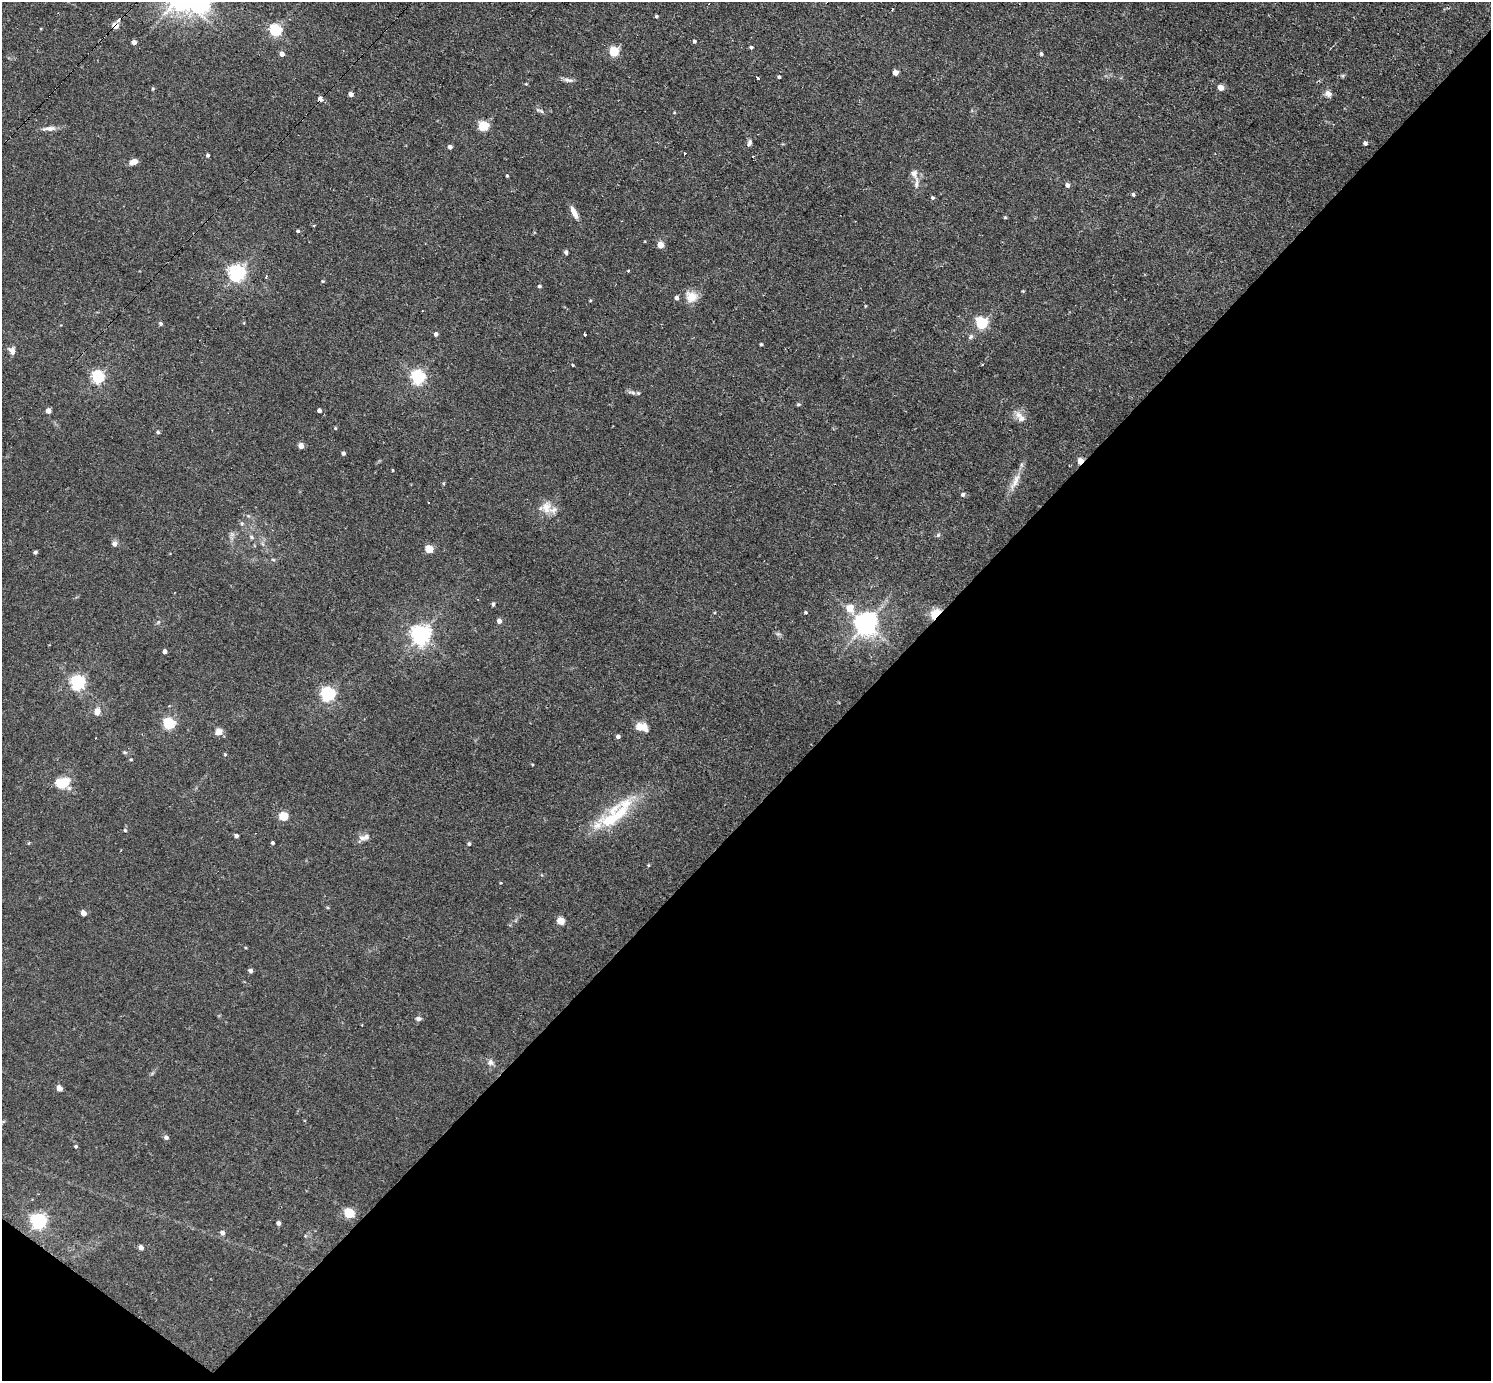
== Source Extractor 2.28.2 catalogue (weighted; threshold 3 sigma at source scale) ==
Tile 15 of 4 x 4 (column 3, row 4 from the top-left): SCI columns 2979-4467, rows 294-1672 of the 5956 x 5960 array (HDU 1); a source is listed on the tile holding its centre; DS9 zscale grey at full resolution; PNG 1493 x 1383 px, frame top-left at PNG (2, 2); no overlay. Shown black and unused: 43% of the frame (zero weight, under 2 of 3 exposures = <1% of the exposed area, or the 3 px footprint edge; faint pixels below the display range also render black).
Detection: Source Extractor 2.28.2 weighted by HDU 2 'WHT'; one run over the whole footprint, this tile lists its part. Background 0.0314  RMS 0.0043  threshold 0.0196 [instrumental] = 3 sigma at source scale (4.5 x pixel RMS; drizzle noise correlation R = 1.50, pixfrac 1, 0.05/0.05 arcsec/px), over >= 5 px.
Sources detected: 134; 4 cosmic-ray / hot-pixel residue — not listed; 8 inside a brighter listed object's ellipse — not listed separately; the other 122 listed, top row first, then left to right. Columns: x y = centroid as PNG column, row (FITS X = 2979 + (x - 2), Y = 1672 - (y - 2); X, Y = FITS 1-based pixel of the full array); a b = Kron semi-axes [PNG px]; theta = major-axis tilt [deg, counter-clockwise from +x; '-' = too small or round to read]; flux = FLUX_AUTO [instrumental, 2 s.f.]
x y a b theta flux
201 3 8 7 - 200
656 16 3 3 - 0.83
115 26 5 4 - 5.7
275 30 6 5 - 62
694 41 4 4 - 0.85
134 42 4 4 - 2.6
751 47 4 4 - 0.74
614 52 5 5 - 27
282 54 5 4 - 2.4
1041 54 4 4 - 0.87
895 73 4 4 - 3.9
779 77 3 3 - 0.81
757 78 3 3 - 1
568 80 13 5 -7 1.6
526 84 4 4 - 0.39
1221 88 5 4 - 4.6
153 89 5 4 - 0.53
1328 93 9 7 -32 2.5
351 94 4 4 - 2.7
319 98 7 4 54 1.2
538 110 9 5 -28 1.1
674 112 5 3 - 0.35
483 126 5 5 - 32
49 128 20 6 4 2.6
1365 143 4 4 - 1.3
749 144 10 5 69 1.4
450 147 4 4 - 1.5
685 154 3 2 - 0.77
208 155 4 4 - 0.88
134 162 10 6 18 2.7
914 173 12 10 -66 2.7
507 176 3 3 - 0.57
1068 185 5 4 - 1.9
1133 194 5 4 - 0.75
933 198 5 4 - 0.88
574 213 17 6 -63 3.1
1005 217 4 4 - 0.52
298 231 4 3 - 0.66
661 245 5 4 - 7.7
566 252 5 4 - 0.78
628 271 3 2 - 0.61
237 273 6 6 - 140
266 276 4 3 - 0.57
323 281 4 4 - 0.44
539 286 4 4 - 0.8
1023 291 4 4 - 0.37
691 297 16 14 -11 5.5
590 300 4 3 - 0.36
865 306 5 3 - 0.32
244 323 5 3 - 0.37
981 323 6 5 - 52
161 324 5 5 - 0.75
436 334 4 4 - 1.4
585 335 3 3 - 1.2
971 337 8 6 51 1.1
761 344 4 3 - 0.55
12 351 10 7 -61 2.2
573 365 3 3 - 0.39
98 377 6 5 - 71
418 377 6 6 - 89
632 392 12 5 -13 1.3
798 404 6 4 2 0.59
319 410 4 4 - 1.6
48 411 4 4 - 3
1021 418 12 9 -15 3.1
335 428 4 4 - 0.42
158 432 5 4 - 0.57
301 446 4 4 - 3.9
343 453 4 4 - 1.1
1080 461 4 4 - 7.2
393 470 3 3 - 0.39
1015 482 30 8 64 5
963 494 5 5 - 1
546 507 18 13 87 5.2
232 534 7 6 - 1.2
938 535 6 4 45 0.68
251 537 7 5 -29 0.97
114 544 5 5 - 2.2
429 549 5 4 - 14
35 552 4 3 - 1
273 560 5 3 - 0.52
493 604 5 4 - 0.67
850 608 6 6 - 7.9
806 612 4 4 - 0.57
935 613 14 8 45 6.6
499 621 4 4 - 2.5
866 624 7 7 - 370
778 634 6 5 - 0.84
421 635 7 7 - 230
165 651 4 4 - 2
78 683 6 6 - 99
328 694 6 6 - 100
97 712 8 7 - 3.3
169 724 5 5 - 53
640 728 14 9 -46 2.9
218 732 9 8 - 2.9
618 736 4 4 - 1.3
125 752 6 4 -19 0.62
225 755 5 4 - 0.45
131 759 4 3 - 0.4
63 783 15 10 16 12
284 816 5 5 - 21
610 819 46 23 56 21
125 830 5 4 - 0.72
236 836 4 3 - 1.4
362 838 13 9 48 2.3
273 843 3 3 - 0.83
469 844 5 4 - 0.79
648 865 4 4 - 0.45
84 913 4 4 - 4.5
561 921 5 5 - 11
250 971 5 5 - 1.1
418 1019 8 6 -1 1.1
491 1062 9 7 -30 2
59 1088 5 4 - 4.9
166 1137 5 5 - 1.3
76 1146 4 4 - 0.68
349 1213 6 5 - 28
39 1221 6 6 - 130
278 1223 4 4 - 1.9
222 1233 6 5 - 1.8
141 1248 4 4 - 2.5
Overlapping masked pixels (flux is a lower limit): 3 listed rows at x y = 115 26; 1080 461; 935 613
Isophote crosses this tile's border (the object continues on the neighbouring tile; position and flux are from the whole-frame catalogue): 1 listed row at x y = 201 3